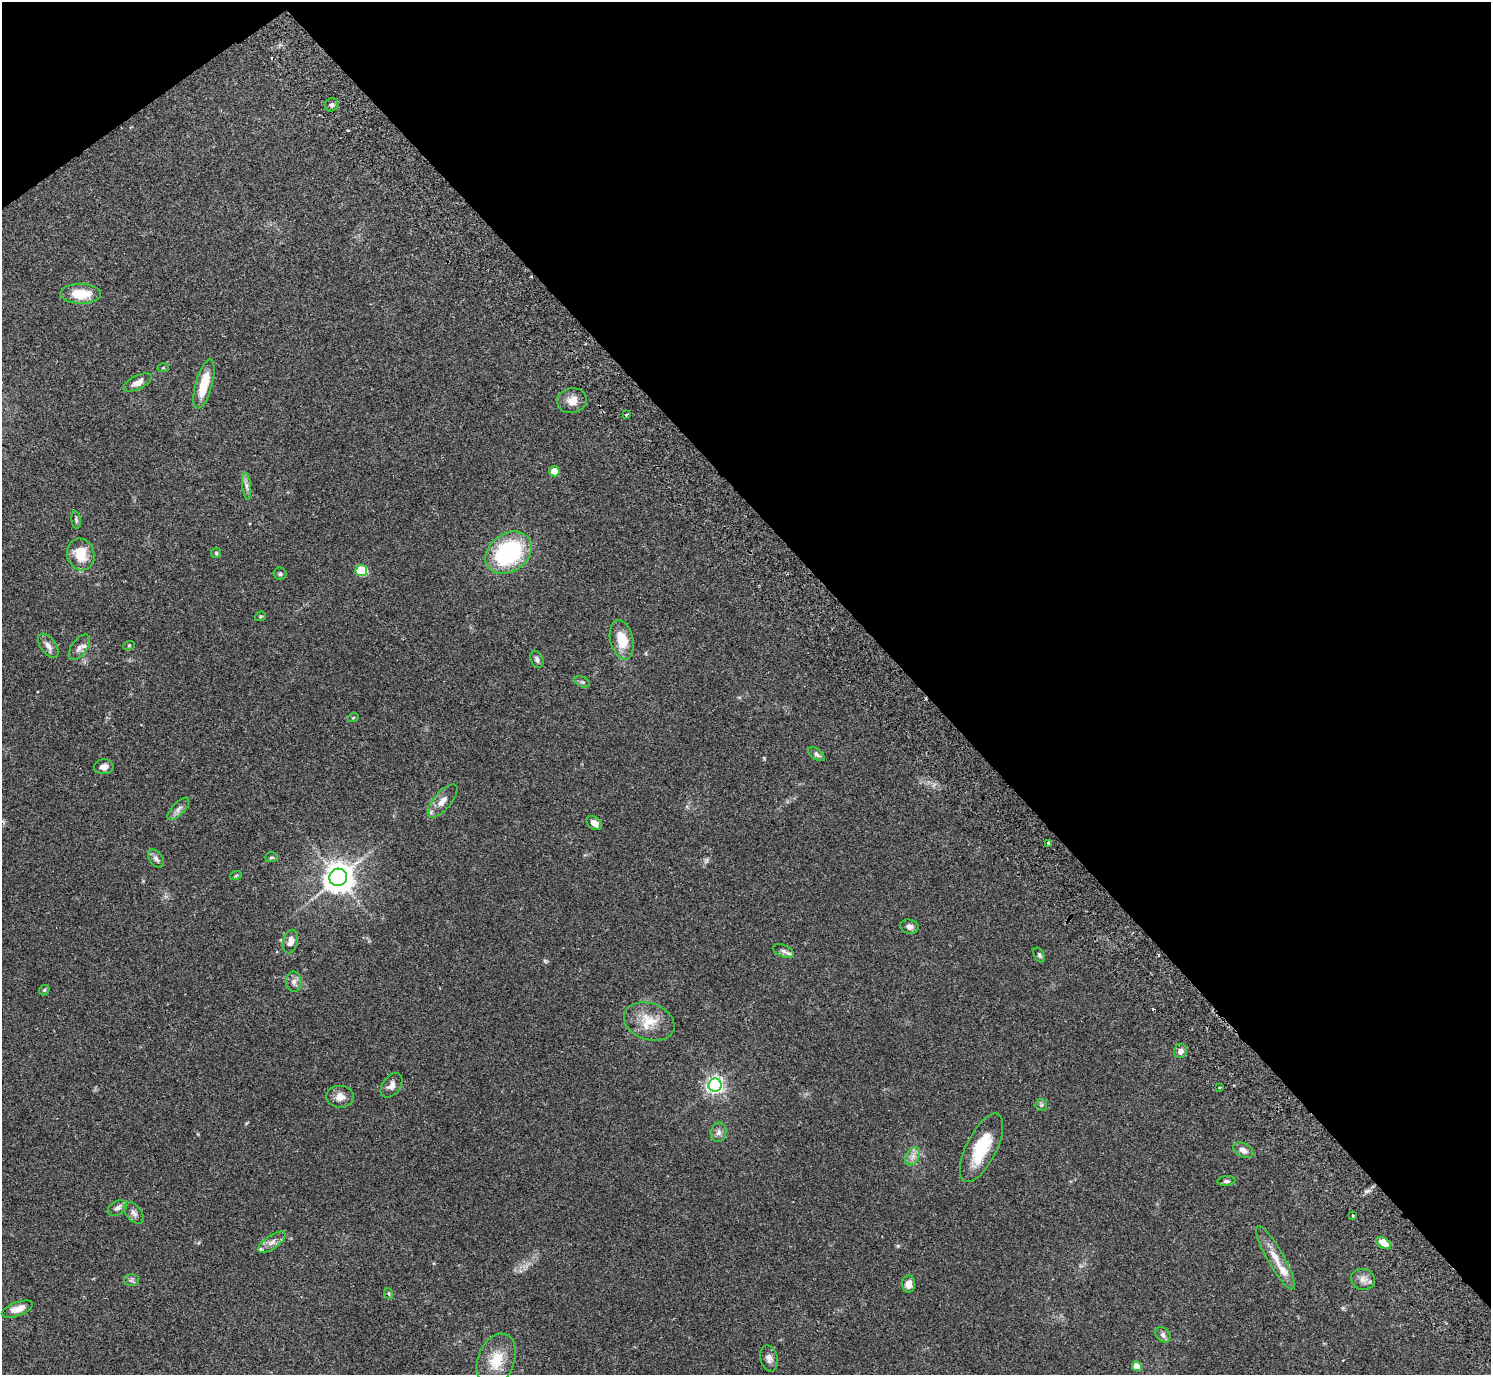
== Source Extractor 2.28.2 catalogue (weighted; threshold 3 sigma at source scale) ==
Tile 3 of 4 x 4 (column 3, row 1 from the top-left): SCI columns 3024-4512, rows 4321-5693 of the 6050 x 6033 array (HDU 1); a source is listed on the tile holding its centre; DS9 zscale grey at full resolution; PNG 1493 x 1377 px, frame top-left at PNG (2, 2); each listed source drawn as its Kron ellipse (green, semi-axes under 4 px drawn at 4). Shown black and unused: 40% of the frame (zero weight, under 2 of 3 exposures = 3% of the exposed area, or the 3 px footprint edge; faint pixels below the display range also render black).
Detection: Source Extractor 2.28.2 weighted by HDU 2 'WHT'; one run over the whole footprint, this tile lists its part. Background 0.108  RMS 0.0067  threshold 0.03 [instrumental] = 3 sigma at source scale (4.5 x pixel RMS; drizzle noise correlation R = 1.50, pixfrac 1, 0.05/0.05 arcsec/px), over >= 5 px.
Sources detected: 73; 1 too faint to see at this stretch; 3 cosmic-ray / hot-pixel residue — neither listed nor drawn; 3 inside a brighter listed object's ellipse — not listed separately; the other 66 listed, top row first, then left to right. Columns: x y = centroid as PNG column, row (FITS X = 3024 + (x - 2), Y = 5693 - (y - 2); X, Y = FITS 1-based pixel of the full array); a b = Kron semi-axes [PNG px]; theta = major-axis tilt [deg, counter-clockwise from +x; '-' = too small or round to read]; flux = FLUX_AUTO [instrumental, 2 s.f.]
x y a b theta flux
332 105 7 6 - 1.9
81 294 20 10 -1 16
163 368 6 3 19 0.68
138 383 15 6 27 4.4
204 384 25 8 74 17
572 401 15 12 12 6.3
626 415 3 3 - 1.2
554 471 5 5 - 11
247 486 14 4 -84 2.4
76 520 9 4 -82 1.2
216 553 5 5 - 0.83
509 553 25 19 36 69
81 554 16 13 -73 15
361 571 6 5 - 21
280 574 6 6 - 1.3
260 616 6 4 19 0.83
622 640 20 11 -77 14
129 645 6 4 19 0.64
48 646 14 7 -54 3.8
79 647 15 7 54 3.5
537 659 9 6 -65 1.8
582 682 8 5 -24 1.1
353 718 5 3 - 0.54
817 754 9 5 -35 1.9
104 767 10 7 8 3.7
443 801 20 9 50 5.9
178 809 14 6 46 2.9
594 823 8 5 -40 4.1
1048 843 3 3 - 4.4
271 857 6 5 - 1
156 859 10 6 -54 2.2
236 875 6 4 21 0.82
338 877 9 8 - 990
909 927 9 7 -14 3.1
290 941 12 7 76 4
783 951 11 5 -25 2.3
1039 955 8 5 -61 1.1
294 982 10 8 -85 2.9
44 990 5 4 - 0.93
649 1021 26 18 -19 16
1181 1051 7 6 - 3.3
392 1085 14 9 54 3.9
715 1085 6 6 - 230
1219 1088 3 2 - 0.53
340 1097 14 11 -4 5.4
1041 1105 6 5 - 1.2
719 1132 10 8 77 2.8
981 1148 37 15 63 25
1243 1150 11 6 -29 3.8
913 1156 10 6 60 3.3
1226 1181 9 5 5 1.4
117 1208 11 6 30 2.9
134 1213 12 7 -51 3.1
1353 1215 3 2 - 0.6
272 1242 16 6 35 3.9
1384 1243 8 5 -30 8
1275 1258 36 8 -60 9.5
1363 1279 12 10 -15 4.2
131 1280 7 6 - 1.4
909 1284 8 6 85 4.9
389 1294 6 3 -72 0.77
17 1309 16 7 20 7.1
1163 1335 9 6 -50 2.5
769 1358 13 8 -76 3.3
496 1360 27 18 68 16
1137 1366 5 5 - 11